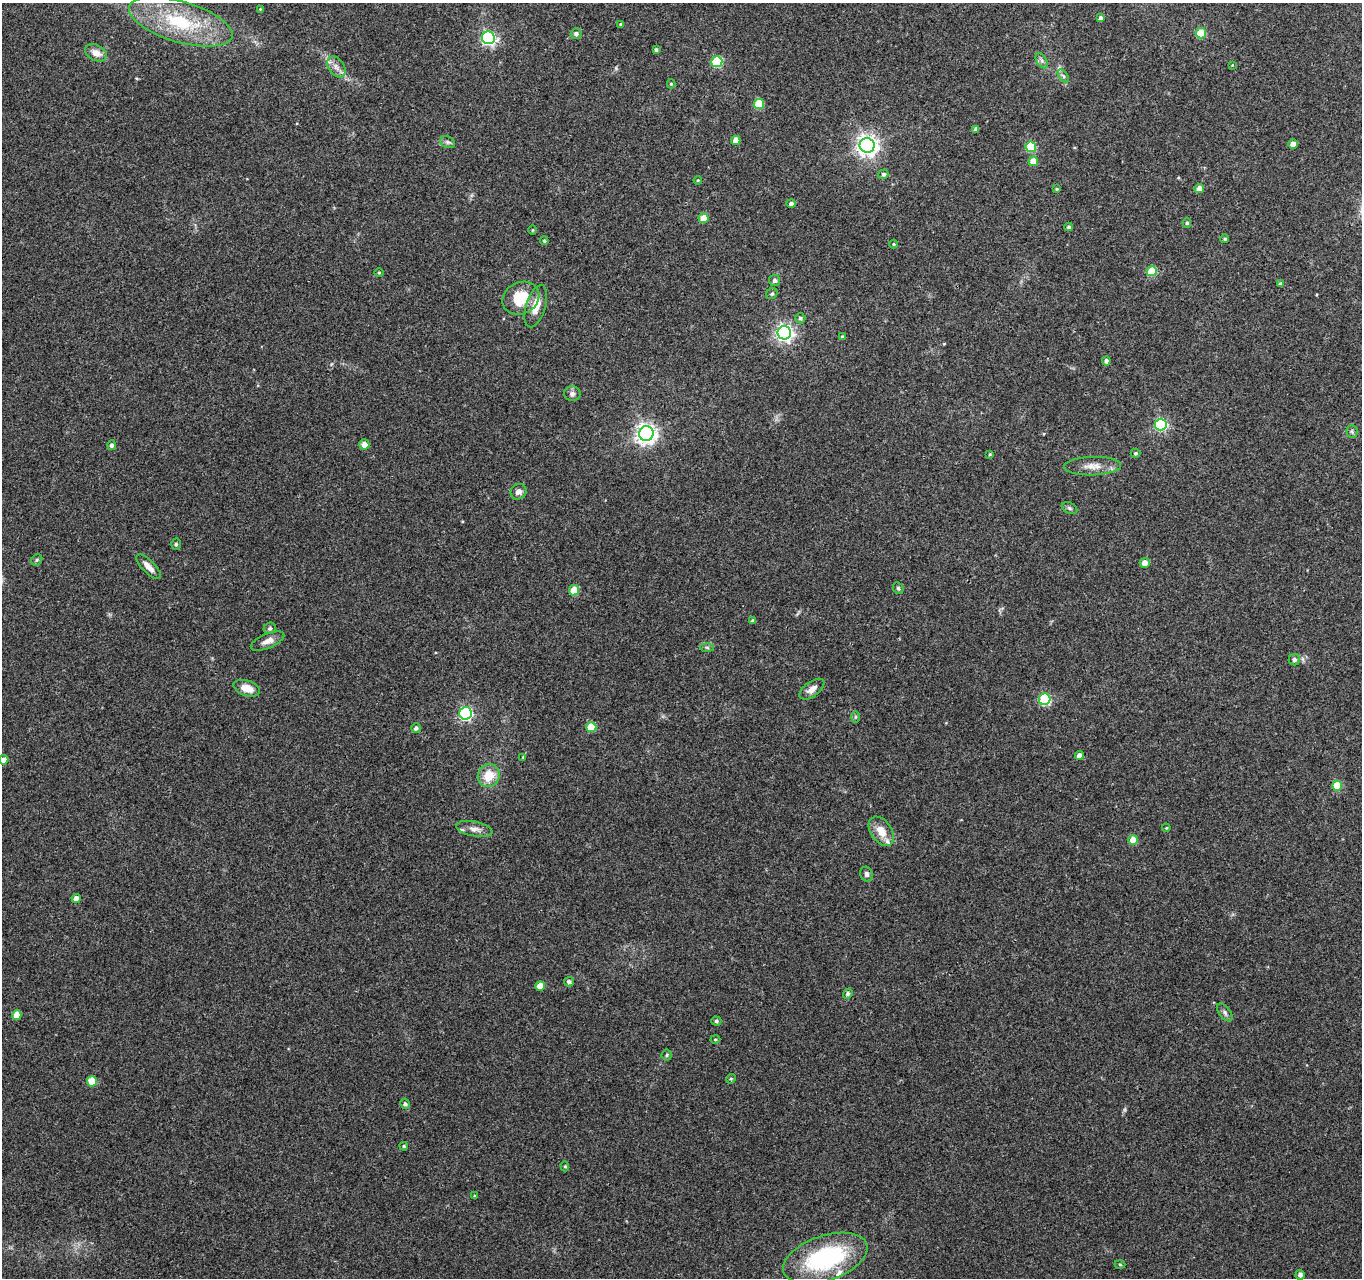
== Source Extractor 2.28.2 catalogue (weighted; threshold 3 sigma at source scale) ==
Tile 10 of 4 x 4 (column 2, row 3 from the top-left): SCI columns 1361-2720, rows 1492-2767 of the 5450 x 5597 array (HDU 1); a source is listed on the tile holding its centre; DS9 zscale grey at full resolution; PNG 1364 x 1280 px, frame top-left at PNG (2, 3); each listed source drawn as its Kron ellipse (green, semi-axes under 4 px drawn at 4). Shown black and unused: <1% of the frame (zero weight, under 3 of 4 exposures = <1% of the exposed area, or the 3 px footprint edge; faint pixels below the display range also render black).
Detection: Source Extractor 2.28.2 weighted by HDU 2 'WHT'; one run over the whole footprint, this tile lists its part. Background 0.069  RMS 0.0045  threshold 0.0204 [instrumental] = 3 sigma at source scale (4.5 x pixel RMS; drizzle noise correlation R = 1.50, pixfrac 1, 0.0396/0.0396 arcsec/px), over >= 5 px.
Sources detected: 106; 3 inside a brighter listed object's ellipse — not listed separately; the other 103 listed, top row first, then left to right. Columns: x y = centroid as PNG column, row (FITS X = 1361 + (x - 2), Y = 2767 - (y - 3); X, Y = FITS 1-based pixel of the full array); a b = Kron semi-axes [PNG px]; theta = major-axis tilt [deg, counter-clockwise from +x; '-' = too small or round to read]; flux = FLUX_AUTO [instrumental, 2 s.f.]
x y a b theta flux
260 9 4 4 - 0.37
1101 18 4 3 - 1.4
181 22 54 20 -16 36
621 24 4 4 - 0.72
1201 33 5 5 - 15
576 34 5 5 - 1.1
488 38 6 6 - 81
656 50 4 4 - 0.86
96 53 11 8 -26 4.1
1042 61 8 5 -59 1.4
717 62 5 5 - 34
1232 65 3 3 - 0.31
336 67 11 7 -55 2.9
1063 76 7 4 -53 0.88
671 84 4 4 - 0.52
759 104 5 5 - 19
976 129 4 3 - 1.2
736 140 4 4 - 5.4
448 142 7 5 -21 1.1
1293 144 5 4 - 3.3
867 145 7 7 - 270
1031 147 5 5 - 21
1033 161 5 5 - 7.2
883 174 5 4 - 1.1
698 180 4 3 - 0.41
1057 189 4 3 - 0.47
1199 189 5 4 - 3.9
791 203 5 4 - 1.3
704 218 5 5 - 8.6
1187 223 5 4 - 0.74
1069 227 4 3 - 0.74
532 230 4 3 - 0.38
1225 239 4 4 - 0.65
544 241 4 4 - 0.69
894 244 4 4 - 0.47
1152 271 5 5 - 14
379 272 5 3 - 0.45
775 281 5 5 - 1.1
1280 284 4 4 - 1
772 294 6 5 - 0.69
521 298 19 16 27 15
536 306 22 10 73 7
800 318 5 5 - 1
784 333 7 6 - 150
842 337 4 3 - 0.59
1106 361 4 4 - 1.6
572 394 8 7 - 1.6
1161 425 6 6 - 57
1352 431 6 5 - 0.9
646 433 7 7 - 250
364 444 5 5 - 3.4
112 445 5 4 - 1.1
1136 453 5 4 - 0.83
990 454 4 3 - 0.49
1093 466 28 9 1 5.5
518 492 8 7 - 2.4
1069 508 8 5 -27 0.96
176 544 5 5 - 0.84
37 560 6 5 - 0.73
1145 563 5 5 - 3.6
149 567 16 6 -46 3.5
898 588 6 5 - 0.68
574 590 5 5 - 12
753 621 4 3 - 0.93
270 628 6 5 - 0.9
267 641 18 7 23 3.2
707 647 7 4 -2 0.82
1294 660 5 5 - 1.3
247 688 13 7 -18 5.6
812 689 14 7 36 3.1
1045 699 6 5 - 43
466 713 6 6 - 85
855 717 6 4 89 0.6
591 727 5 5 - 14
416 728 5 4 - 1.2
1079 755 4 4 - 2.5
523 757 3 3 - 0.33
3 760 5 4 - 2.8
489 775 12 10 61 9.7
1337 786 5 5 - 12
1166 828 4 3 - 0.36
474 829 18 7 -11 2.9
881 831 16 10 -55 6.1
1133 840 5 5 - 9
867 874 7 6 - 1.3
76 898 4 4 - 3.2
569 982 5 4 - 1.1
540 986 5 5 - 6
848 994 5 4 - 1.2
1225 1012 10 5 -53 1.3
17 1015 5 5 - 6.3
716 1021 5 4 - 0.77
715 1039 5 4 - 0.64
667 1055 5 5 - 0.72
731 1079 5 4 - 0.59
92 1081 5 5 - 13
405 1104 5 4 - 1
404 1146 4 3 - 0.55
565 1166 5 4 - 0.62
474 1196 3 3 - 0.44
825 1258 44 22 19 54
1120 1265 5 3 - 0.47
1300 1275 5 4 - 1.4
Isophote crosses this tile's border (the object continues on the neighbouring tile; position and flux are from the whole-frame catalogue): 2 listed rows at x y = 3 760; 825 1258